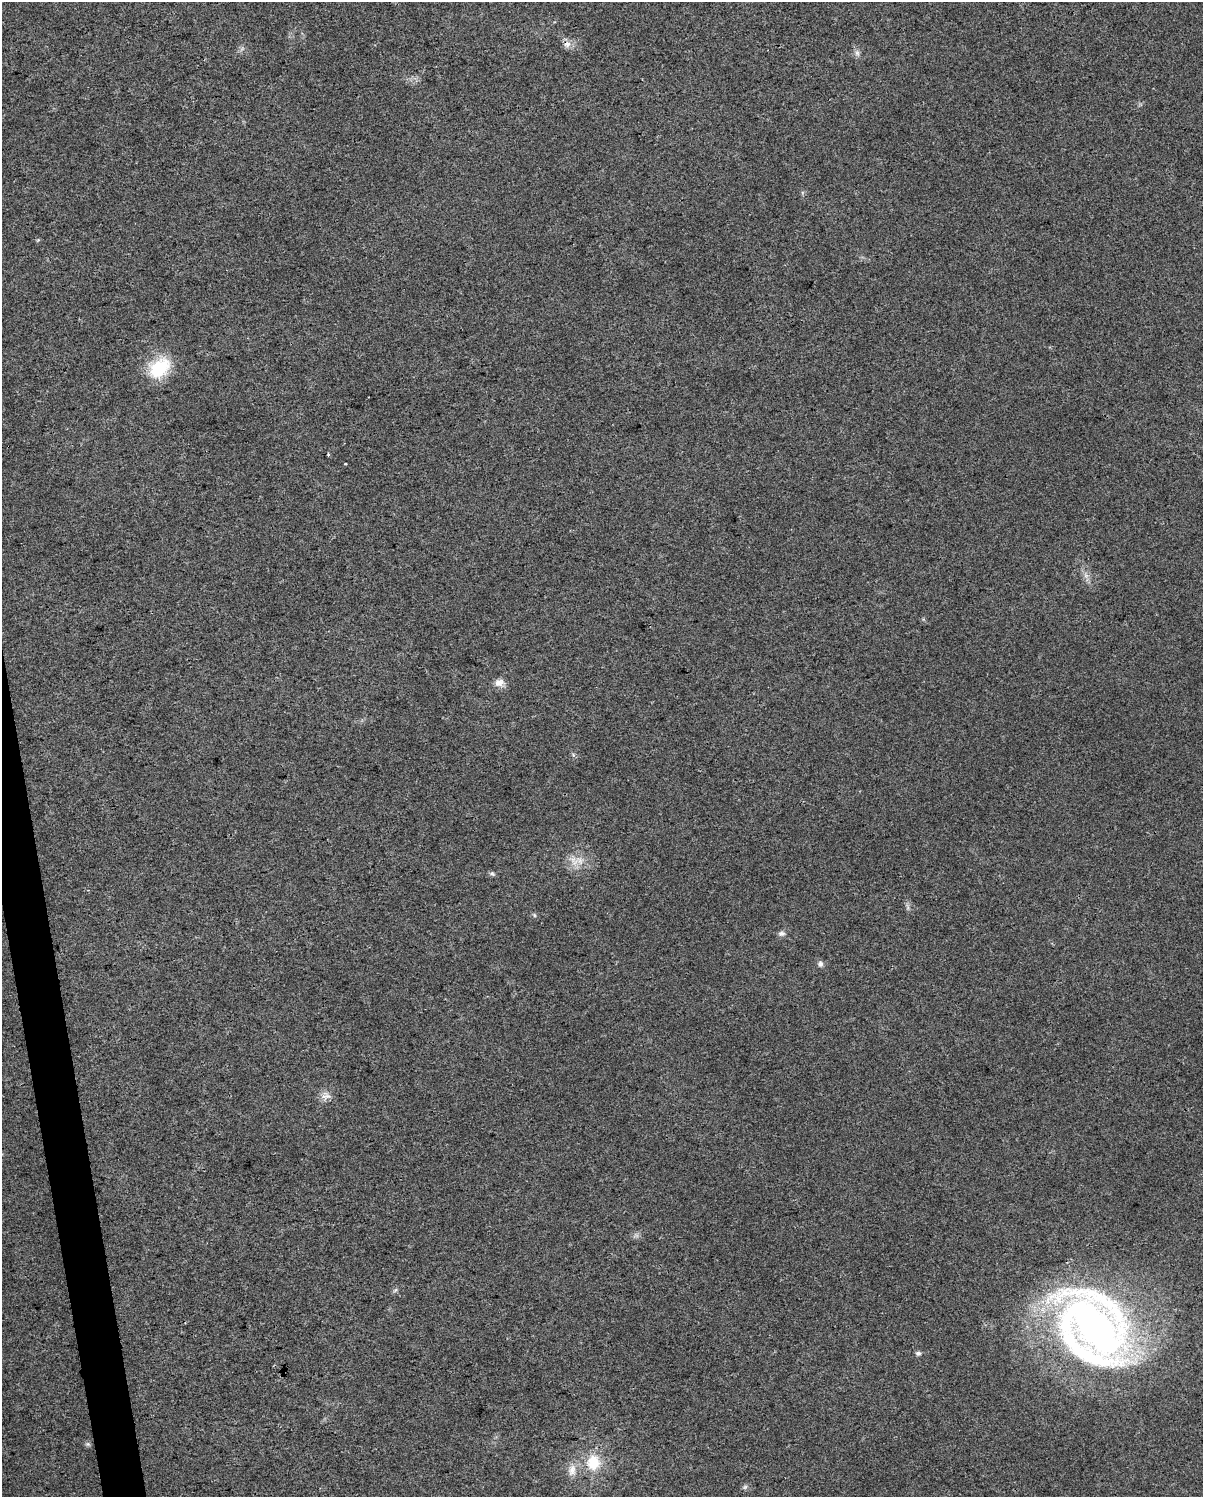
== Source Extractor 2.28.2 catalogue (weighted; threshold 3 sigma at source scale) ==
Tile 7 of 4 x 3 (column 3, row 2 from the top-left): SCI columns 2404-3604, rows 1564-3058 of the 4806 x 4576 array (HDU 1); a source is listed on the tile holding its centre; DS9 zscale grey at full resolution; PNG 1205 x 1499 px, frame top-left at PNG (2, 2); no overlay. Shown black and unused: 2% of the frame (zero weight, under 3 of 4 exposures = <1% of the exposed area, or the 3 px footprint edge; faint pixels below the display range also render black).
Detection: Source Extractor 2.28.2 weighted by HDU 2 'WHT'; one run over the whole footprint, this tile lists its part. Background 0.0315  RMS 0.0041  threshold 0.0183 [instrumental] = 3 sigma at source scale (4.5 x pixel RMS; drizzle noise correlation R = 1.50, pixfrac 1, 0.0396/0.0396 arcsec/px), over >= 5 px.
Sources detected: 22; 1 inside a brighter listed object's ellipse — not listed separately; the other 21 listed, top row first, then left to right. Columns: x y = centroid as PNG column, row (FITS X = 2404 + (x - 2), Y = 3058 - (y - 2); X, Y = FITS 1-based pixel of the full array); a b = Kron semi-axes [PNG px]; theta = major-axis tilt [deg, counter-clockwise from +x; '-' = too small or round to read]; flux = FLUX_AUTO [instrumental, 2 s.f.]
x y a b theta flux
567 44 11 7 16 2.2
857 53 7 6 - 1.2
159 368 31 21 42 17
328 454 3 3 - 0.44
345 464 3 2 - 0.44
1086 576 7 4 -19 1.1
499 682 12 10 16 3
573 755 5 4 - 0.77
579 861 14 9 -41 3.9
492 874 8 5 -33 0.8
534 915 6 3 -71 0.5
781 933 9 6 0 1.4
820 964 8 6 -75 1.2
326 1096 15 6 7 2.3
395 1290 8 3 45 0.64
1095 1327 81 46 -51 250
918 1353 6 6 - 1.2
88 1444 7 4 -71 0.69
593 1462 21 18 89 12
572 1470 18 10 77 4
745 1487 7 5 45 0.82